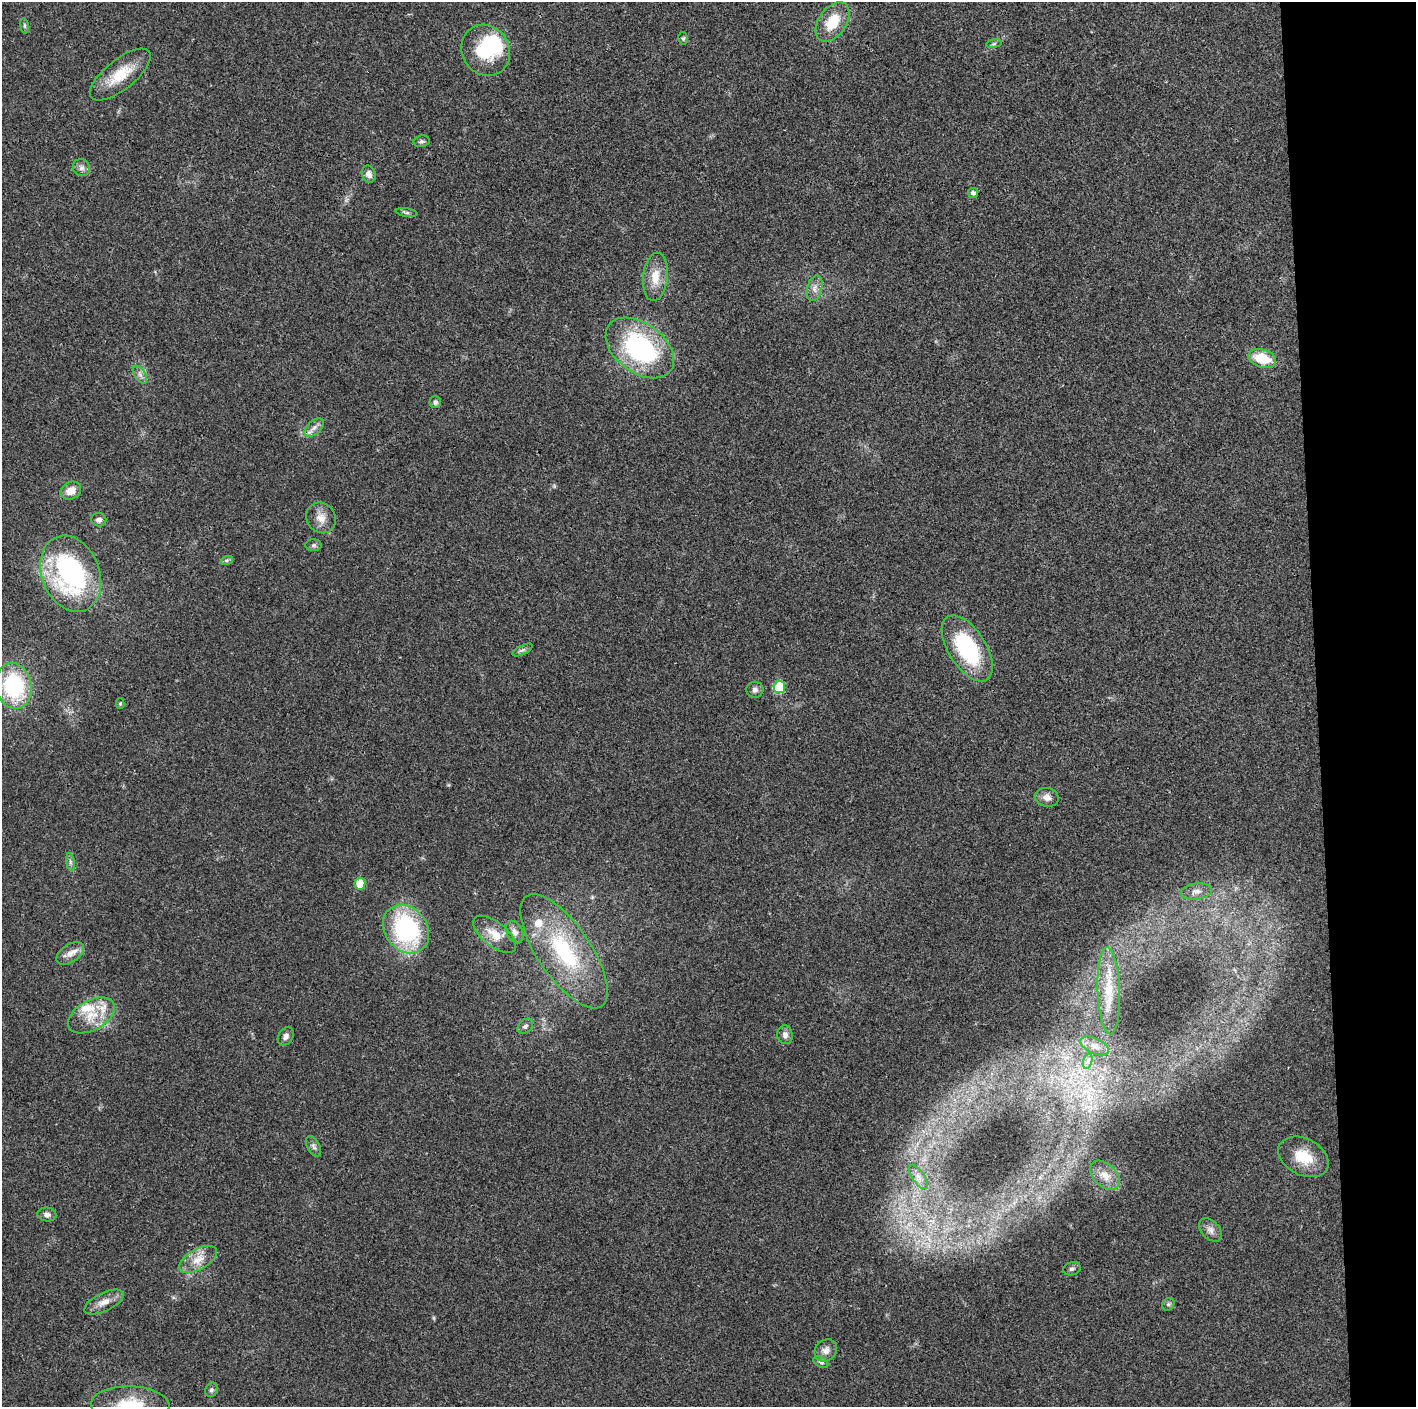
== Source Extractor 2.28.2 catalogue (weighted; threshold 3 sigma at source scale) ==
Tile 6 of 3 x 3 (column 3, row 2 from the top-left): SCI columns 2829-4242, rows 1411-2815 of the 4243 x 4223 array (HDU 1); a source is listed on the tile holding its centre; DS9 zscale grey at full resolution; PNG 1418 x 1409 px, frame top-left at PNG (2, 2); each listed source drawn as its Kron ellipse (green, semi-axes under 4 px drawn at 4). Shown black and unused: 7% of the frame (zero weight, under 3 of 4 exposures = <1% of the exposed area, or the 3 px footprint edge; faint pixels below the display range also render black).
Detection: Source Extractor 2.28.2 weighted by HDU 2 'WHT'; one run over the whole footprint, this tile lists its part. Background 0.0189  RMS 0.0039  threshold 0.0175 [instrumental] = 3 sigma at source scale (4.5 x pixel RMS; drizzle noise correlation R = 1.50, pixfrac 1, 0.05/0.05 arcsec/px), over >= 5 px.
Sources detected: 63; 1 inside a brighter object's white glare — neither listed nor drawn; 2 inside a brighter listed object's ellipse — not listed separately; the other 60 listed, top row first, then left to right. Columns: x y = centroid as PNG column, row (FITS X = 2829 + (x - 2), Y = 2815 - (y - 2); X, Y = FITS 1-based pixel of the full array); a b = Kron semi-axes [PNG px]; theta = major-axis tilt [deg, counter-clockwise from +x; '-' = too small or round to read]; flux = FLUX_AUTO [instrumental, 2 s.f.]
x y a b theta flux
833 22 22 14 55 11
24 26 8 4 -81 0.67
683 38 6 5 - 0.65
994 44 8 4 9 0.61
486 50 26 23 -59 21
120 75 37 15 39 12
422 141 8 5 10 0.9
81 168 9 8 - 1.6
369 174 9 7 -68 2.2
973 193 5 5 - 1.2
406 212 11 4 -9 0.85
655 277 24 12 84 6.9
815 288 13 7 75 2.3
640 348 38 24 -37 56
1262 358 14 9 -17 11
140 374 10 5 -57 1.4
435 402 6 5 - 1.1
314 428 11 6 42 2
71 491 11 8 28 3.9
321 518 16 14 -49 4.2
99 520 7 6 - 1.4
314 545 8 6 0 0.92
227 560 6 4 18 0.7
71 574 39 29 -68 67
967 648 37 18 -58 36
522 650 11 4 26 1
14 686 23 18 -77 37
779 687 6 5 - 16
755 690 8 8 - 1.5
120 704 5 4 - 0.65
1047 797 12 9 -12 2.6
70 862 9 4 -82 0.95
360 884 6 5 - 7.3
1196 891 16 8 7 2.7
406 929 26 21 -52 53
515 932 12 8 -63 2.1
495 934 26 12 -39 6
564 951 67 26 -56 42
70 953 15 9 33 3.4
1109 991 43 11 -88 10
91 1015 25 15 29 10
525 1026 9 6 41 1.1
785 1035 9 7 -82 1.7
286 1036 10 7 57 1.7
1095 1046 15 7 -25 3.1
1088 1061 8 4 72 1.3
313 1146 11 6 -62 1.3
1303 1157 27 18 -27 11
1105 1175 17 11 -43 4.9
918 1177 14 6 -55 2.4
47 1215 9 7 -3 1.6
1210 1230 13 9 -48 2.1
198 1259 21 10 29 5.5
1072 1269 9 6 17 1.1
104 1302 21 9 25 4
1168 1304 7 5 44 0.89
826 1350 12 10 42 2.6
821 1362 8 5 -31 0.86
211 1390 7 6 - 0.94
130 1405 39 18 -2 19
Isophote crosses this tile's border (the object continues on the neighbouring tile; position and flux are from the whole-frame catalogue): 1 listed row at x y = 130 1405